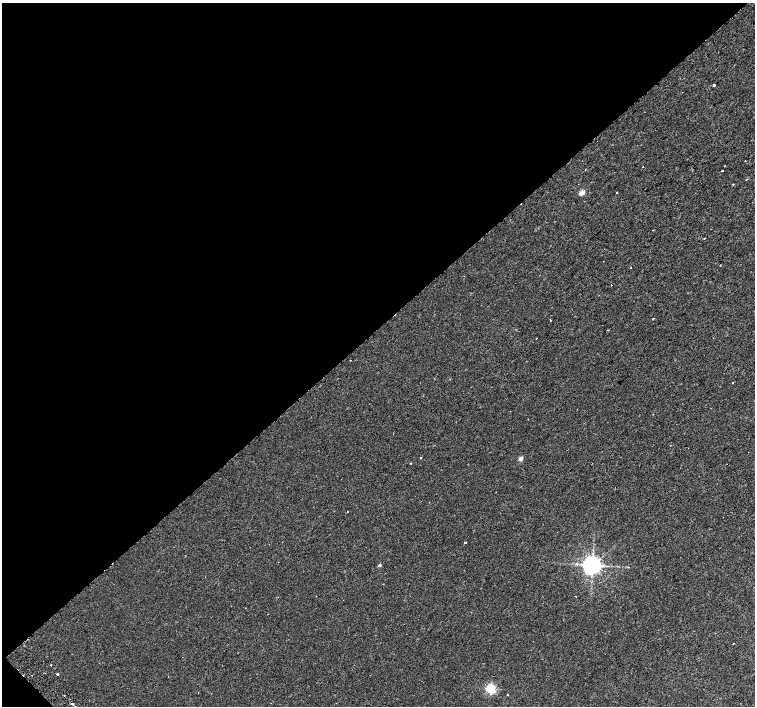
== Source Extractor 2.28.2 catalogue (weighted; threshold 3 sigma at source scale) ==
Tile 5 of 4 x 4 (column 1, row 2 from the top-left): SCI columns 45-1549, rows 3012-4418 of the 6115 x 6087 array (HDU 1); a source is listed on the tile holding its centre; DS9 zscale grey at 2 x 2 block average (1 PNG px = mean of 2 x 2 image px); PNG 757 x 708 px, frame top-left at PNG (2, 3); no overlay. Shown black and unused: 47% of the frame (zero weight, under 2 of 3 exposures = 3% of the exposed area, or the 3 px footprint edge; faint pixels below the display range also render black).
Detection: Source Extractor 2.28.2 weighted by HDU 2 'WHT'; one run over the whole footprint, this tile lists its part. Background 0.00425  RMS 0.0025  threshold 0.011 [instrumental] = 3 sigma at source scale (4.5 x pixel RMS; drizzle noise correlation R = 1.50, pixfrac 1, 0.0396/0.0396 arcsec/px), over >= 5 px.
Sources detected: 26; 1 cosmic-ray / hot-pixel residue — not listed; the other 25 listed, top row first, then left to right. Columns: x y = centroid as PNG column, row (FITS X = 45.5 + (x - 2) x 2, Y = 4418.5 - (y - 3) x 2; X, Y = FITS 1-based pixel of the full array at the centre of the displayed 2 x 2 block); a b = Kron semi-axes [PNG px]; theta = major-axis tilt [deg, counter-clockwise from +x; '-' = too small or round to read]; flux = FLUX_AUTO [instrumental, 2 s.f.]
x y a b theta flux
714 85 2 2 - 0.78
724 166 2 2 - 0.59
722 171 2 2 - 1
733 184 2 2 - 0.33
617 192 2 2 - 0.26
582 193 3 2 - 10
704 238 2 2 - 0.53
611 285 2 2 - 1
550 320 2 2 - 0.59
608 330 2 2 - 0.27
536 338 2 2 - 0.33
733 383 2 2 - 0.33
421 458 2 2 - 0.3
520 458 3 2 - 4.3
410 463 2 2 - 0.63
465 542 2 2 - 0.84
379 565 3 2 - 1.5
592 565 4 4 - 360
733 643 2 2 - 0.23
51 665 2 2 - 0.42
57 674 2 2 - 1.9
491 689 3 3 - 54
507 695 2 2 - 0.71
72 703 2 2 - 2
74 706 2 2 - 0.57
Isophote crosses this tile's border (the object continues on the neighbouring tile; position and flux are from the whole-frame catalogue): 1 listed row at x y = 74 706
Diffuse or blended objects may show on this block-average render without a row.